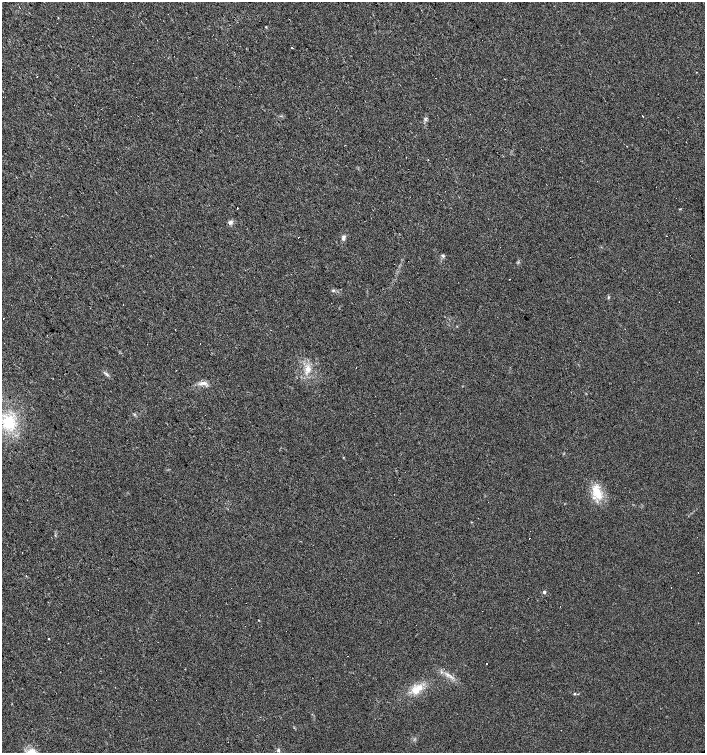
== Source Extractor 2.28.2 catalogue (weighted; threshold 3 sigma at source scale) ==
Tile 11 of 4 x 4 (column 3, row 3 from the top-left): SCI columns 3015-4420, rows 1502-3002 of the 5965 x 6004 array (HDU 1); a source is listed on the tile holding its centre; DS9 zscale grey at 2 x 2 block average (1 PNG px = mean of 2 x 2 image px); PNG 707 x 755 px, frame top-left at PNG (2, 2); no overlay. Shown black and unused: <1% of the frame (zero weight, under 2 of 3 exposures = <1% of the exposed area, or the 3 px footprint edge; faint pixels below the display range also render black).
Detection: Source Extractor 2.28.2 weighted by HDU 2 'WHT'; one run over the whole footprint, this tile lists its part. Background 0.0211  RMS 0.0055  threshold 0.0249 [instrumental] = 3 sigma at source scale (4.5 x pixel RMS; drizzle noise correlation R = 1.50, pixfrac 1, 0.0396/0.0396 arcsec/px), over >= 5 px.
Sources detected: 45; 17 cosmic-ray / hot-pixel residue — not listed; the other 28 listed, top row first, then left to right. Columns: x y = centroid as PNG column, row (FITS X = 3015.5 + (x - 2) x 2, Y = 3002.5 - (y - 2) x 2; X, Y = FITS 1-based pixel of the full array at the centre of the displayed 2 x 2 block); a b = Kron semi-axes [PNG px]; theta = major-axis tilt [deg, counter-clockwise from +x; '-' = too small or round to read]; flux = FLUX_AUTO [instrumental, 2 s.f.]
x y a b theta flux
58 18 2 2 - 1.6
266 27 3 2 - 0.75
292 47 2 2 - 3.5
37 77 2 2 - 1.2
643 116 2 2 - 10
345 145 2 2 - 1.3
237 208 2 2 - 2
231 222 5 4 - 2.8
298 237 2 2 - 2.8
343 238 7 4 79 3.2
443 256 5 3 - 2
510 279 2 2 - 1.6
333 290 4 3 - 1.5
608 297 4 2 - 1.1
307 369 8 7 - 8.3
106 373 4 3 - 1.9
204 383 7 3 -27 3.8
9 422 16 15 - 47
597 492 23 10 -64 23
231 588 2 2 - 0.94
544 592 3 3 - 2.7
258 620 2 2 - 1.4
245 626 2 2 - 2.3
48 639 2 2 - 0.8
441 673 3 3 - 1.2
417 689 19 7 40 17
574 694 3 2 - 0.85
278 750 4 3 - 1.8
Diffuse or blended objects may show on this block-average render without a row.